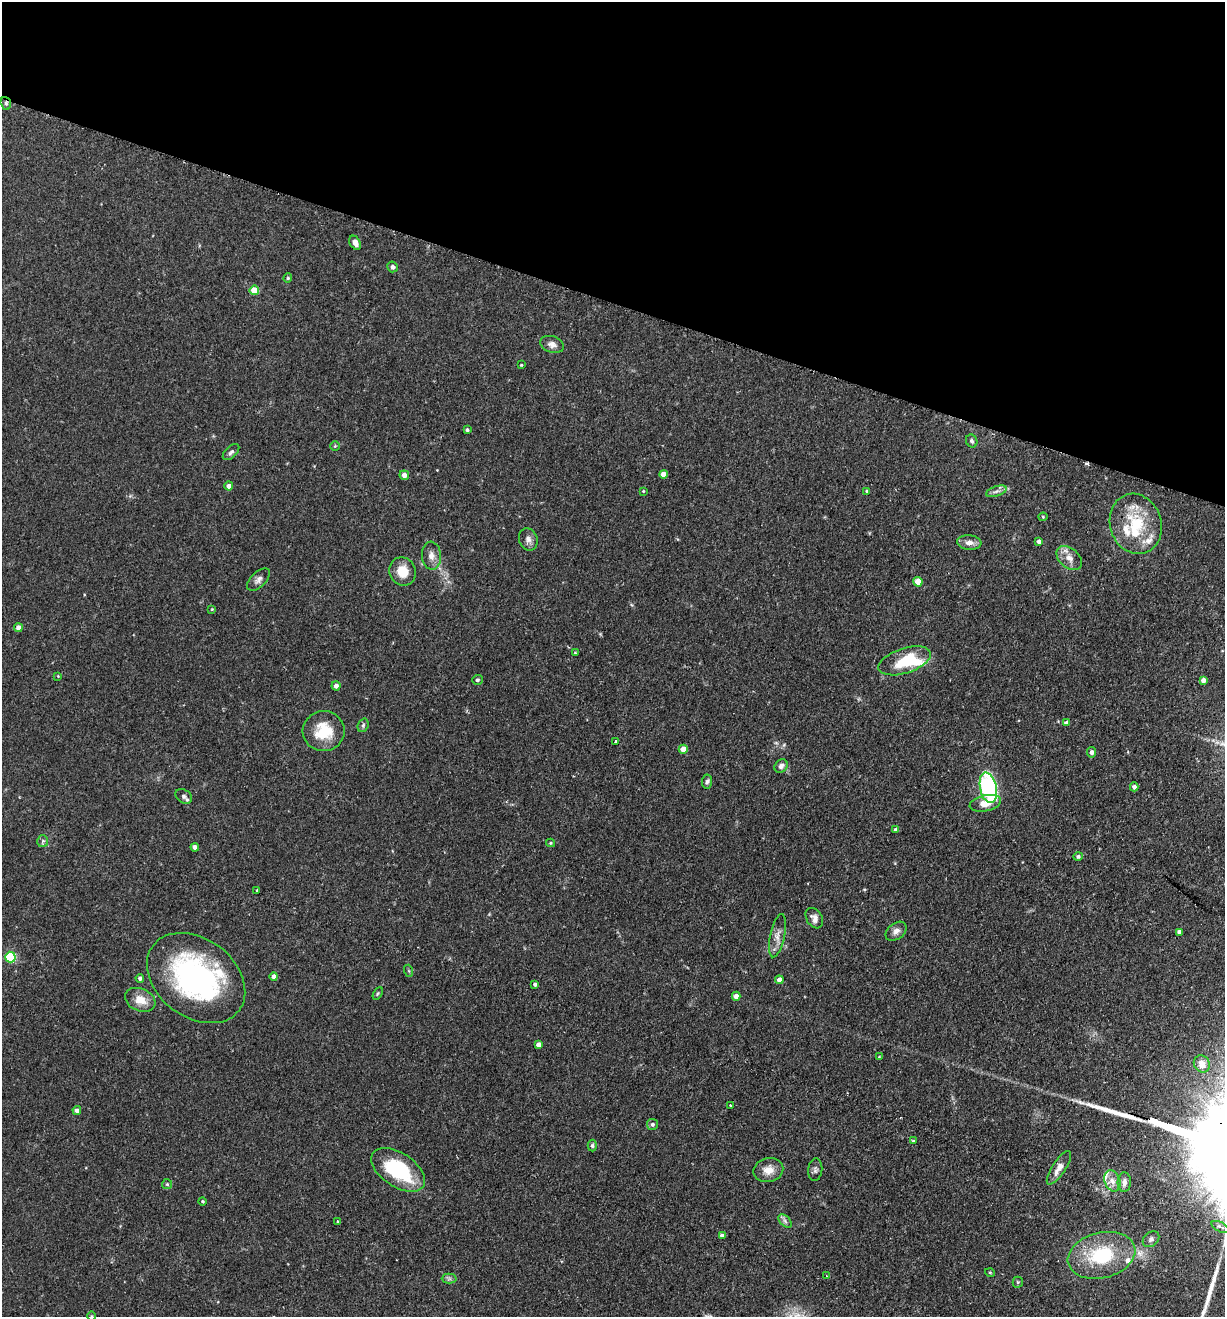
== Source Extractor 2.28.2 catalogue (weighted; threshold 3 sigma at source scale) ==
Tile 2 of 4 x 4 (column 2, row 1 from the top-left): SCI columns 1536-2758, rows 3966-5280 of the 5389 x 5300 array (HDU 1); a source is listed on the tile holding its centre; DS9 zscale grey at full resolution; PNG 1227 x 1319 px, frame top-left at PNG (2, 2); each listed source drawn as its Kron ellipse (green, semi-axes under 4 px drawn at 4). Shown black and unused: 23% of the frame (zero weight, under 2 of 3 exposures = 3% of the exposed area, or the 3 px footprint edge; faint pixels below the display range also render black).
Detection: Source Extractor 2.28.2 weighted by HDU 2 'WHT'; one run over the whole footprint, this tile lists its part. Background 0.0897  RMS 0.0061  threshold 0.0274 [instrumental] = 3 sigma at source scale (4.5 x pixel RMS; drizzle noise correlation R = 1.50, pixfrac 1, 0.05/0.05 arcsec/px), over >= 5 px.
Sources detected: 104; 1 inside a brighter object's white glare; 2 cosmic-ray / hot-pixel residue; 2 long thin detections or spike segments (spike, bleed or trail) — neither listed nor drawn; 5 inside a brighter listed object's ellipse — not listed separately; the other 94 listed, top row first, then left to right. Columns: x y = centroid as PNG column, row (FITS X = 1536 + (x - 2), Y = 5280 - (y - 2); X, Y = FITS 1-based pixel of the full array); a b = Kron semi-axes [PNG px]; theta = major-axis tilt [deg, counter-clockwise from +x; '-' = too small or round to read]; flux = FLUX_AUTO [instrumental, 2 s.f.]
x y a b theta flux
6 103 6 5 - 1.2
355 243 7 5 -59 2.9
393 267 5 5 - 1.7
288 278 4 4 - 0.73
254 290 5 5 - 13
552 344 12 8 -18 3
521 365 3 3 - 0.52
467 430 3 3 - 0.97
972 441 7 5 -64 1.5
335 446 5 4 - 0.71
231 452 10 5 44 1.7
663 474 4 4 - 4.6
404 475 5 5 - 3.3
229 486 4 4 - 3
643 491 3 3 - 0.52
867 491 4 3 - 0.82
996 491 11 5 19 2
1043 517 4 4 - 0.6
1136 524 30 25 -72 27
528 539 11 9 -70 2.8
1039 541 4 4 - 1.7
969 542 12 7 -6 3.5
431 556 14 9 -86 4.2
1069 558 14 9 -40 5.2
403 571 14 13 - 9.8
258 580 14 7 44 2.6
918 582 5 4 - 11
212 609 4 3 - 0.46
18 628 4 4 - 3.1
575 653 3 3 - 0.48
905 661 27 12 18 25
58 676 4 3 - 0.44
477 680 5 5 - 1.2
1203 680 4 4 - 2.7
336 686 4 4 - 2.6
1067 723 4 4 - 2.3
363 725 7 5 69 1.1
324 731 21 20 - 18
615 741 3 3 - 1.6
683 749 4 4 - 7.8
1091 752 5 4 - 2.1
781 766 7 6 - 2
707 782 7 5 84 1.4
1134 787 4 4 - 2.3
988 788 15 8 -77 110
184 796 9 6 -33 1.8
985 803 16 8 12 6.8
896 830 4 4 - 2.3
43 841 6 5 - 1.3
550 843 4 4 - 0.67
195 847 4 4 - 2.8
1078 857 5 4 - 1.3
257 890 3 3 - 0.57
814 918 11 7 -59 3.1
896 931 12 8 37 3.2
1180 932 4 4 - 2.6
778 936 22 7 78 4.7
10 957 5 5 - 49
409 971 6 4 -72 0.71
274 976 4 4 - 3.3
140 978 4 4 - 1.6
196 978 54 39 -37 130
779 980 4 4 - 3.1
535 984 3 3 - 1.4
378 993 7 4 59 0.74
736 996 4 4 - 3.3
140 1000 16 11 -22 7.8
539 1044 4 4 - 3.1
879 1057 4 3 - 0.47
1202 1064 9 7 -58 5.2
731 1106 3 3 - 1.5
77 1110 4 4 - 2.7
652 1124 5 5 - 1.4
913 1141 4 3 - 0.64
592 1146 6 4 -88 1
1059 1168 19 6 57 5
398 1170 30 17 -33 40
768 1170 15 12 14 6.5
815 1170 11 7 84 1.8
1112 1181 11 7 -69 3.6
1124 1182 10 6 88 2.7
167 1184 5 5 - 0.84
203 1201 4 4 - 0.78
337 1221 3 3 - 1.5
785 1221 8 5 -46 1.6
1220 1227 9 5 -27 2.7
722 1236 4 4 - 2.5
1151 1239 9 7 43 1.8
1102 1255 34 22 14 37
990 1273 5 3 - 0.52
826 1276 3 2 - 0.41
449 1279 7 5 0 1.3
1018 1282 5 5 - 0.76
92 1316 5 3 - 0.44
Overlapping masked pixels (flux is a lower limit): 1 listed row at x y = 6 103
Isophote crosses this tile's border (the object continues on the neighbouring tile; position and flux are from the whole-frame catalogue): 1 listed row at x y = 92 1316